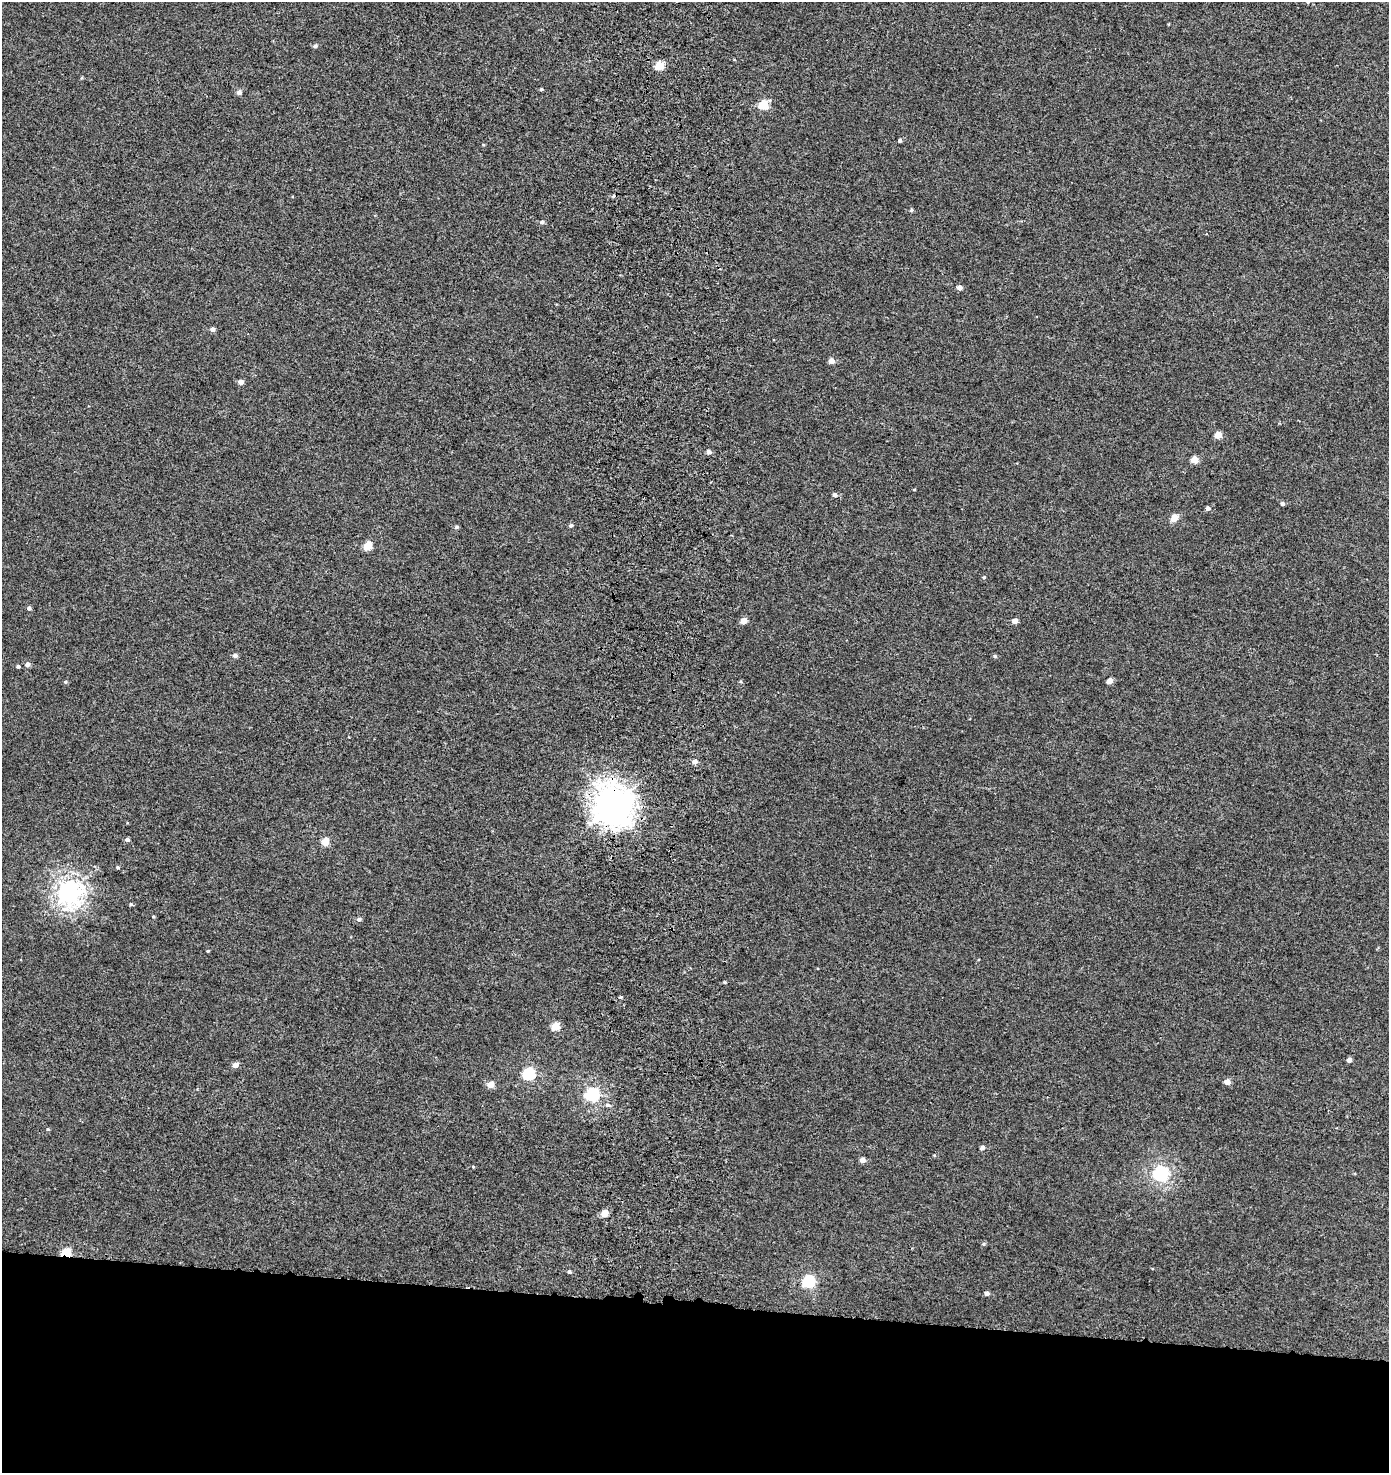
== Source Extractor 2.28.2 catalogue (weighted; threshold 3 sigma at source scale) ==
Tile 8 of 3 x 3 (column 2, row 3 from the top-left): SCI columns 1729-3115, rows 105-1575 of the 4819 x 4580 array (HDU 1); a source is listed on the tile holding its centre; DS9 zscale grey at full resolution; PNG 1391 x 1475 px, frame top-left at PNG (2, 2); no overlay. Shown black and unused: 11% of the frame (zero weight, under 3 of 5 exposures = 3% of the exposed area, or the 3 px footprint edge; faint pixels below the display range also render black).
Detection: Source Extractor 2.28.2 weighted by HDU 2 'WHT'; one run over the whole footprint, this tile lists its part. Background -2.44e-04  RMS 0.0028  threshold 0.0126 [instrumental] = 3 sigma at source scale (4.5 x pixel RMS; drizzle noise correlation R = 1.50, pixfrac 1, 0.0396/0.0396 arcsec/px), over >= 5 px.
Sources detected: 62; all 62 listed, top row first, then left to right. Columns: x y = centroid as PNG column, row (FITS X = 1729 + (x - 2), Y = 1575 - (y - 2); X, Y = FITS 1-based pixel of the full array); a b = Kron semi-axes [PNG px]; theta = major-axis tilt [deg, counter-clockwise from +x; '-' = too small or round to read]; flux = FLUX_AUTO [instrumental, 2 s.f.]
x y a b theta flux
1308 2 4 3 - 0.34
315 46 6 5 - 0.62
659 66 5 5 - 8.1
541 89 4 4 - 0.31
239 92 5 5 - 1.1
763 105 5 5 - 10
900 141 4 4 - 0.46
911 210 5 4 - 0.38
542 222 6 5 - 0.61
959 288 5 4 - 1.3
212 329 5 5 - 0.84
832 361 5 5 - 1.7
241 382 4 4 - 1.5
1218 435 5 5 - 4.6
709 452 5 5 - 0.87
1194 460 5 5 - 4.3
835 495 4 4 - 1
1282 504 5 4 - 0.59
1208 508 5 4 - 0.84
1174 518 5 5 - 4.5
571 525 5 5 - 0.47
456 527 5 5 - 0.51
367 546 5 5 - 7.2
984 577 4 4 - 0.34
29 608 4 4 - 0.74
744 621 5 5 - 2.7
1015 621 5 4 - 1.8
235 655 5 5 - 0.82
995 656 5 4 - 0.39
27 664 5 5 - 1
18 666 4 4 - 0.44
1110 681 5 4 - 2
65 682 5 4 - 0.35
695 761 6 5 - 1.2
612 805 13 12 - 390
127 839 5 4 - 0.67
325 841 5 4 - 5
118 867 5 4 - 0.32
68 892 9 8 - 160
131 904 5 4 - 0.37
153 916 4 3 - 0.24
359 919 5 5 - 0.81
208 951 4 4 - 0.23
621 997 5 3 - 0.29
555 1026 5 5 - 6.5
1349 1060 4 4 - 1.2
235 1065 5 5 - 1.8
529 1074 6 5 - 26
1227 1082 5 5 - 1.9
491 1084 5 4 - 3.1
592 1094 6 6 - 44
607 1105 6 4 -19 0.55
48 1129 4 4 - 0.32
982 1148 5 5 - 0.85
863 1160 5 5 - 1.5
1161 1173 6 6 - 60
605 1213 5 4 - 3.7
984 1244 6 5 - 0.39
66 1252 5 4 - 12
569 1272 4 4 - 0.5
809 1281 6 5 - 31
987 1293 4 4 - 0.95
Overlapping masked pixels (flux is a lower limit): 2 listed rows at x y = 612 805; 66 1252
Isophote crosses this tile's border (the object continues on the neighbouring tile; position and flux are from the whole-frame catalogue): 1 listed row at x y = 1308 2